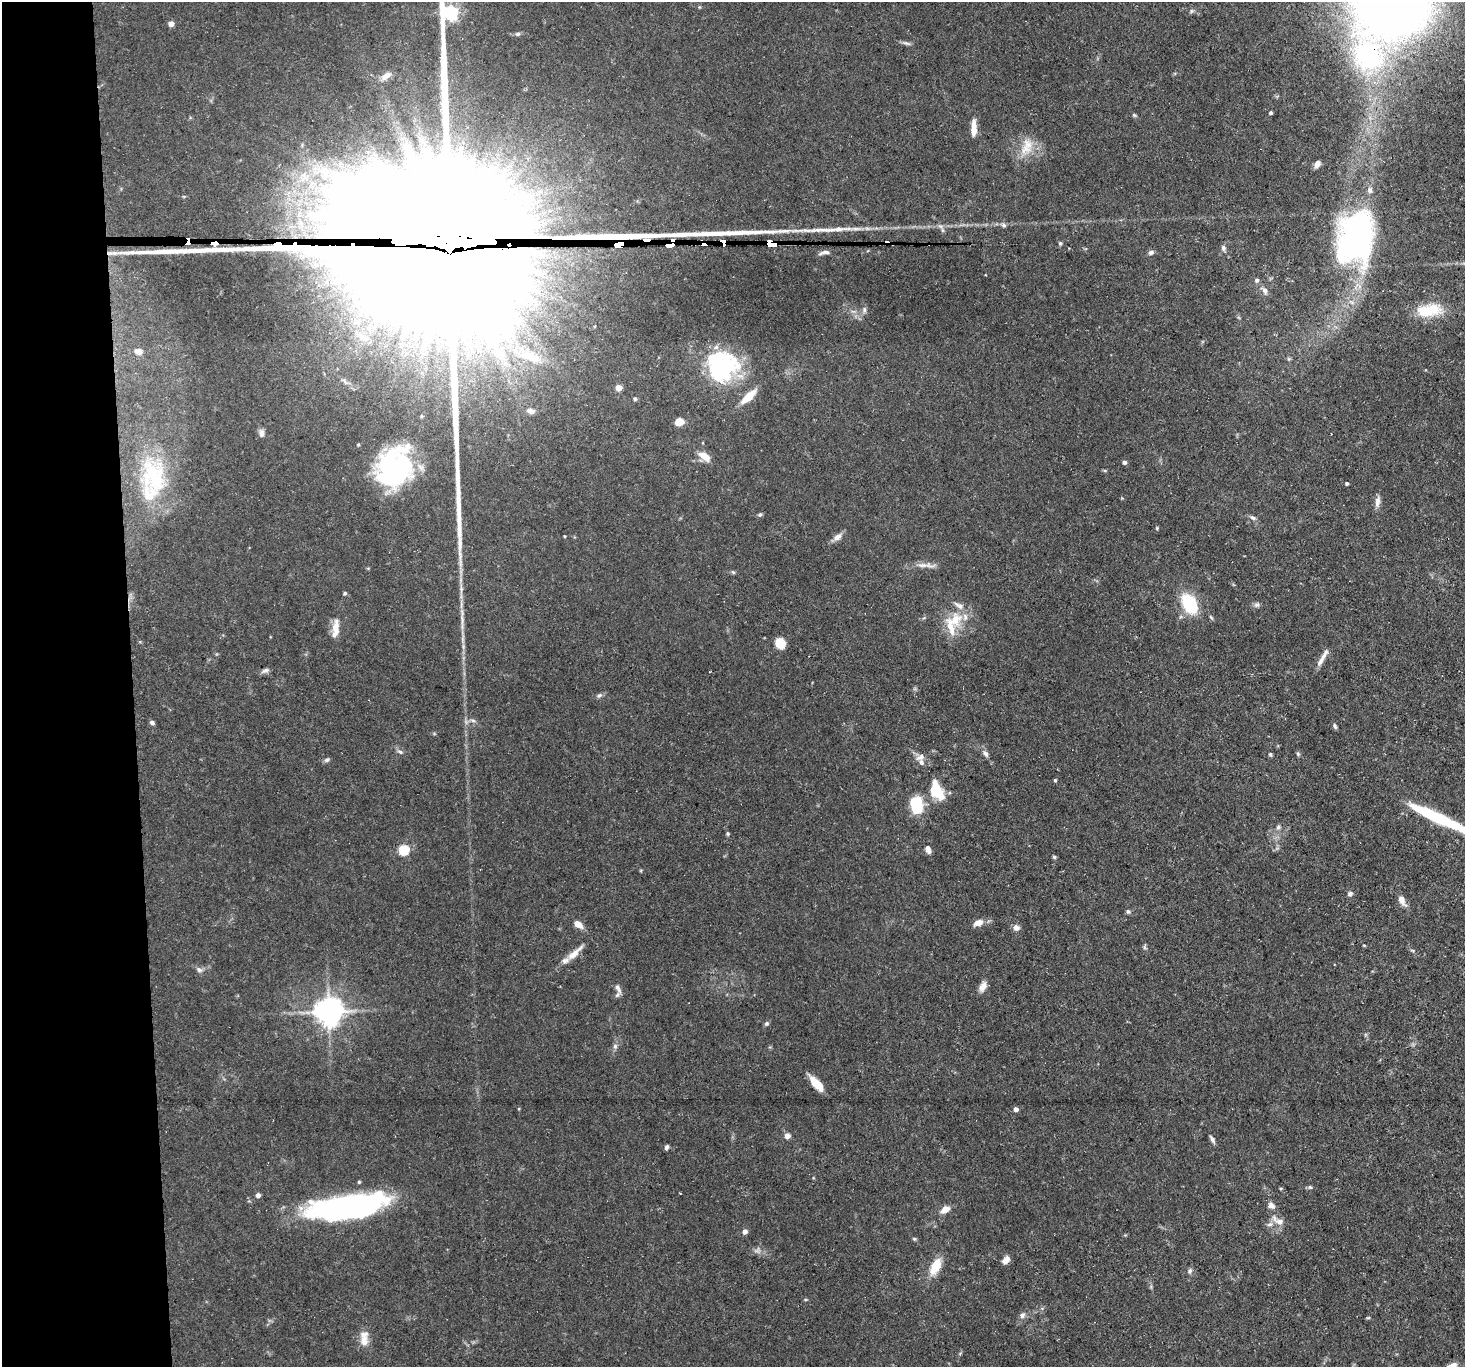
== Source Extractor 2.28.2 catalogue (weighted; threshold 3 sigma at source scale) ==
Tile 4 of 3 x 3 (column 1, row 2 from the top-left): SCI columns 1-1463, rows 1487-2851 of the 4389 x 4359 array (HDU 1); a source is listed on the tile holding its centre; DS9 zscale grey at full resolution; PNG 1467 x 1369 px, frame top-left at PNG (2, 2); no overlay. Shown black and unused: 9% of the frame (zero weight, under 3 of 5 exposures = <1% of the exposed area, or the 3 px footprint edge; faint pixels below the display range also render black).
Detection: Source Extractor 2.28.2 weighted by HDU 2 'WHT'; one run over the whole footprint, this tile lists its part. Background 0.0618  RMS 0.004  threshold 0.018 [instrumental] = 3 sigma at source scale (4.5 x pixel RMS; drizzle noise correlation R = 1.50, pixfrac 1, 0.05/0.05 arcsec/px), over >= 5 px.
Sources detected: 143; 1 too faint to see at this stretch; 8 inside a brighter object's white glare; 4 cosmic-ray / hot-pixel residue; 2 long thin detections or spike segments (spike, bleed or trail) — not listed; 9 inside a brighter listed object's ellipse — not listed separately; the other 119 listed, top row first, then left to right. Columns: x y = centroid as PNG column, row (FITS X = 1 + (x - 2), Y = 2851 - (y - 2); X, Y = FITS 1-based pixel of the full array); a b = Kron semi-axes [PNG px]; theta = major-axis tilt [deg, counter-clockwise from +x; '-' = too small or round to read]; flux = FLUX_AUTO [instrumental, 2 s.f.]
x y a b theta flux
1392 4 47 41 0 550
1191 11 6 5 - 0.74
171 24 4 4 - 4
517 34 7 5 15 0.81
906 43 11 5 -20 1.1
1368 56 39 32 -59 58
386 76 14 7 33 3.2
1271 113 3 3 - 0.77
1134 115 6 4 -45 0.53
973 131 24 6 89 4.2
1027 144 24 13 -66 7.2
1317 164 8 5 63 2.1
1370 190 7 6 - 1.4
1004 225 8 5 -27 0.97
942 230 7 4 -71 0.78
1356 236 45 29 81 140
446 241 100 59 -1 77000
725 243 4 3 - 310
769 243 9 4 -17 540
1060 243 5 5 - 0.63
619 244 10 3 15 1700
670 245 14 3 1 150
1223 248 8 6 -76 1.1
824 252 15 5 11 1.6
1151 252 7 5 16 1.3
1257 280 5 5 - 0.99
1265 291 11 6 -67 1.6
864 310 9 6 81 1.2
1432 310 32 16 8 12
363 337 21 10 -24 5.7
139 351 11 8 -9 3
530 356 34 14 -14 15
722 368 30 23 31 50
618 388 4 4 - 6.5
748 397 18 7 42 7.8
635 399 5 4 - 0.72
531 411 10 6 -16 2.2
421 416 4 4 - 0.48
679 422 7 6 - 5.6
261 433 10 6 -87 1.7
704 456 15 7 -35 4.7
1124 462 4 4 - 1.3
1105 471 6 4 -19 0.44
402 474 53 21 64 33
155 476 57 32 -73 40
1347 483 4 3 - 0.55
1377 502 12 6 84 2.5
760 515 7 4 35 0.73
1253 518 8 5 -35 1.1
1157 528 5 3 - 0.43
564 536 4 3 - 0.33
837 537 13 8 35 2.3
922 565 16 6 -2 2.8
733 572 6 4 -44 0.54
461 588 7 4 -72 0.87
345 593 5 4 - 0.55
1189 604 20 12 -63 23
1257 604 8 6 34 1.1
955 619 24 19 66 12
462 620 23 4 -86 3.2
335 628 23 8 84 5.1
780 643 8 7 - 9.3
1325 654 20 6 61 2.3
265 671 12 6 22 1.2
599 695 8 5 46 0.92
473 720 8 4 -9 0.97
152 723 6 4 -26 1
1335 726 8 4 -65 0.79
400 752 8 5 -21 0.98
985 754 11 6 -49 1.6
1270 754 6 5 - 0.57
1298 754 6 4 -47 0.61
920 757 12 7 24 2.1
326 760 8 5 30 0.86
1055 780 3 3 - 0.68
936 791 22 13 -55 10
916 806 14 9 -82 21
1442 820 64 9 -25 32
1278 827 7 6 - 1
728 834 5 4 - 0.52
928 849 8 5 -66 2.6
404 850 5 5 - 26
1054 857 5 4 - 0.55
1350 894 7 6 - 1
1402 900 14 7 -61 2.9
1128 912 6 5 - 0.7
978 923 9 6 21 4
578 924 9 6 -35 3.9
1016 928 8 7 - 1.8
1364 945 4 3 - 0.36
1145 947 7 5 -78 0.76
1412 950 6 4 -19 0.52
574 953 29 8 43 4.7
199 970 9 7 -28 1.3
983 986 12 7 63 2.8
618 988 15 5 -63 1.4
328 1011 8 8 - 560
766 1023 6 5 - 0.79
615 1046 7 6 - 1.1
816 1084 18 7 -48 6.8
1016 1109 4 4 - 2.1
787 1136 8 7 - 1.6
1212 1139 11 4 -60 1.2
666 1147 5 4 - 1
359 1182 4 4 - 0.54
1310 1187 6 5 - 0.62
258 1195 4 4 - 2.2
1271 1205 9 7 -23 2
350 1206 69 20 8 120
945 1209 9 6 30 3.9
1279 1221 15 9 -13 3.3
745 1231 5 4 - 2.4
914 1239 5 4 - 0.55
1006 1260 8 6 52 3.2
935 1266 14 8 63 11
1190 1271 8 5 81 0.96
1022 1315 9 7 61 1.4
1368 1318 6 3 1 0.41
364 1341 19 10 -87 4.5
Overlapping masked pixels (flux is a lower limit): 6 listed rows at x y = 1368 56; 446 241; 725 243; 769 243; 619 244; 670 245
Isophote crosses this tile's border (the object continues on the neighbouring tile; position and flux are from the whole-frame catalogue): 3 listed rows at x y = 1392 4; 446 241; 1442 820